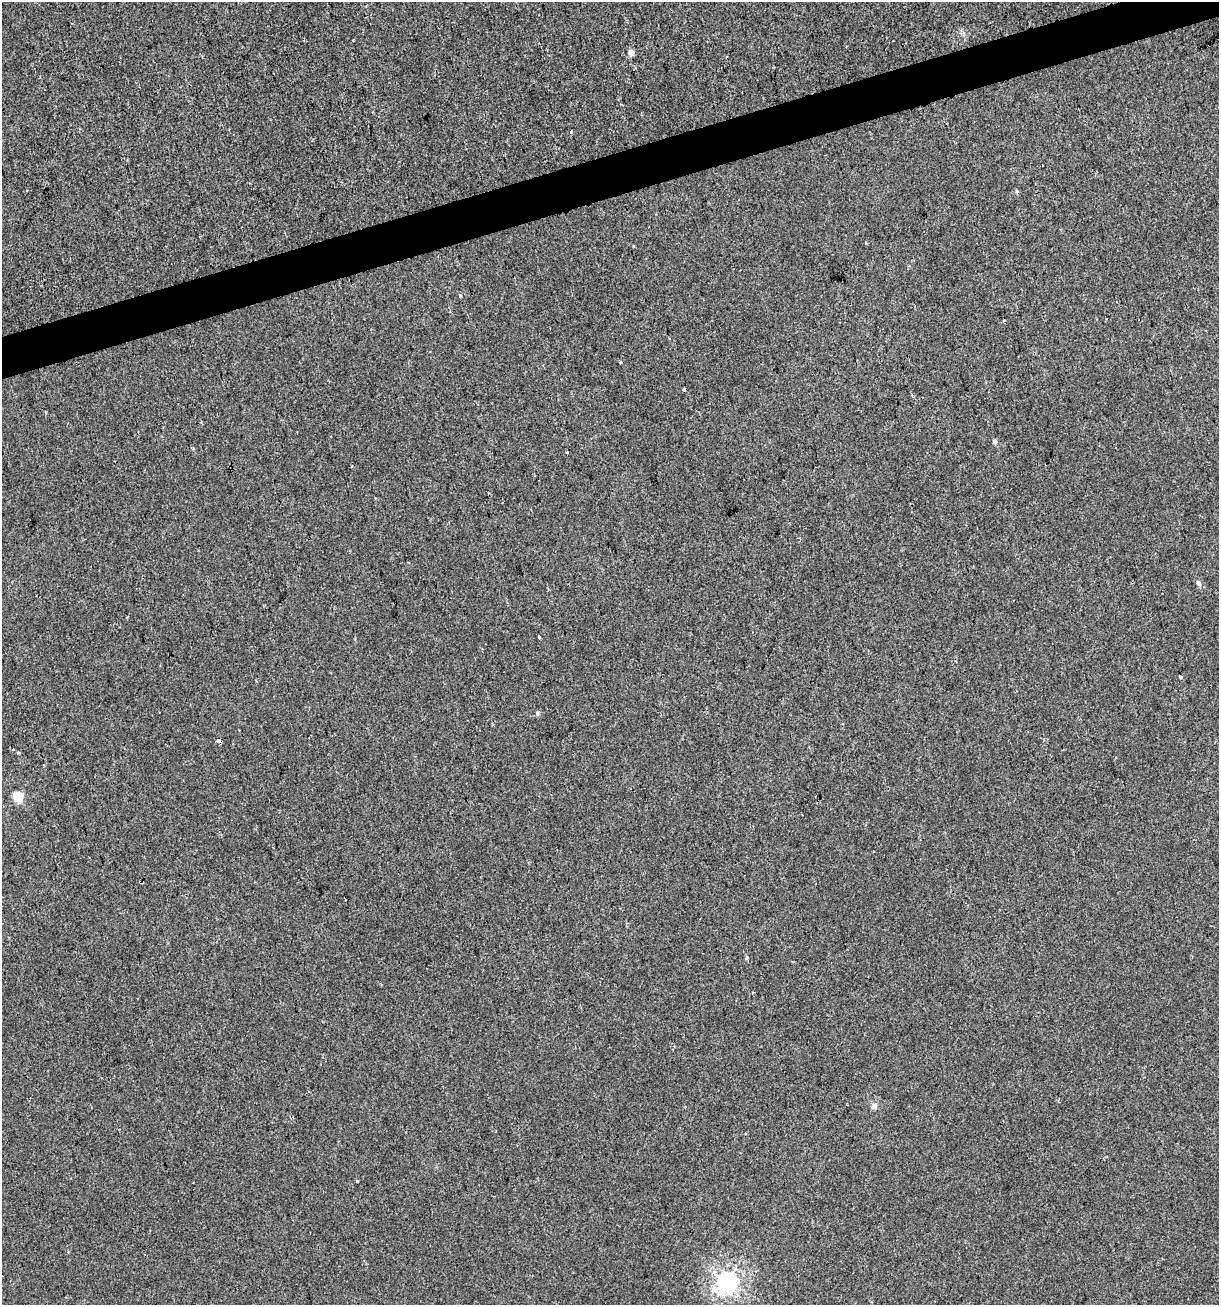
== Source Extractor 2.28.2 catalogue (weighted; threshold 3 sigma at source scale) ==
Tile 10 of 4 x 4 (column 2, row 3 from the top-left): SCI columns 1318-2534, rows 1304-2606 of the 5017 x 5211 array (HDU 1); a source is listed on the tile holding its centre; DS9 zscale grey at full resolution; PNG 1221 x 1307 px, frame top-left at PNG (2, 2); no overlay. Shown black and unused: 3% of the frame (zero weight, under 2 of 3 exposures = <1% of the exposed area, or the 3 px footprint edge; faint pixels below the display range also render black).
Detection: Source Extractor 2.28.2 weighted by HDU 2 'WHT'; one run over the whole footprint, this tile lists its part. Background -6.11e-04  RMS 0.0042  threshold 0.0187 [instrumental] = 3 sigma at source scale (4.5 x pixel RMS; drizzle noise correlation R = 1.50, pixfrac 1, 0.0396/0.0396 arcsec/px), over >= 5 px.
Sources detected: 19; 1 cosmic-ray / hot-pixel residue — not listed; the other 18 listed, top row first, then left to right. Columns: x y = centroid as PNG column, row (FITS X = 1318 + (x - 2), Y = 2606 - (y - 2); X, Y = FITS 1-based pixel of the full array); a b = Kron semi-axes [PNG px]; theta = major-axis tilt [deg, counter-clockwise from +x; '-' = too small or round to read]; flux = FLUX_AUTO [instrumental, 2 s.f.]
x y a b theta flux
353 40 2 2 - 0.39
631 53 5 4 - 4.3
866 243 3 3 - 0.62
633 246 3 2 - 0.65
620 362 3 3 - 1.1
994 441 5 4 - 1.1
1199 583 8 5 -40 1
539 638 3 3 - 2.8
1180 677 3 3 - 2.9
537 713 6 4 -90 0.62
219 741 4 3 - 4
18 753 3 3 - 1.3
18 797 5 5 - 19
141 882 5 3 - 2.8
747 957 5 3 - 0.74
874 1106 10 5 63 1.2
357 1181 3 2 - 0.61
727 1282 7 7 - 180
Overlapping masked pixels (flux is a lower limit): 2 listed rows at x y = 219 741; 141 882